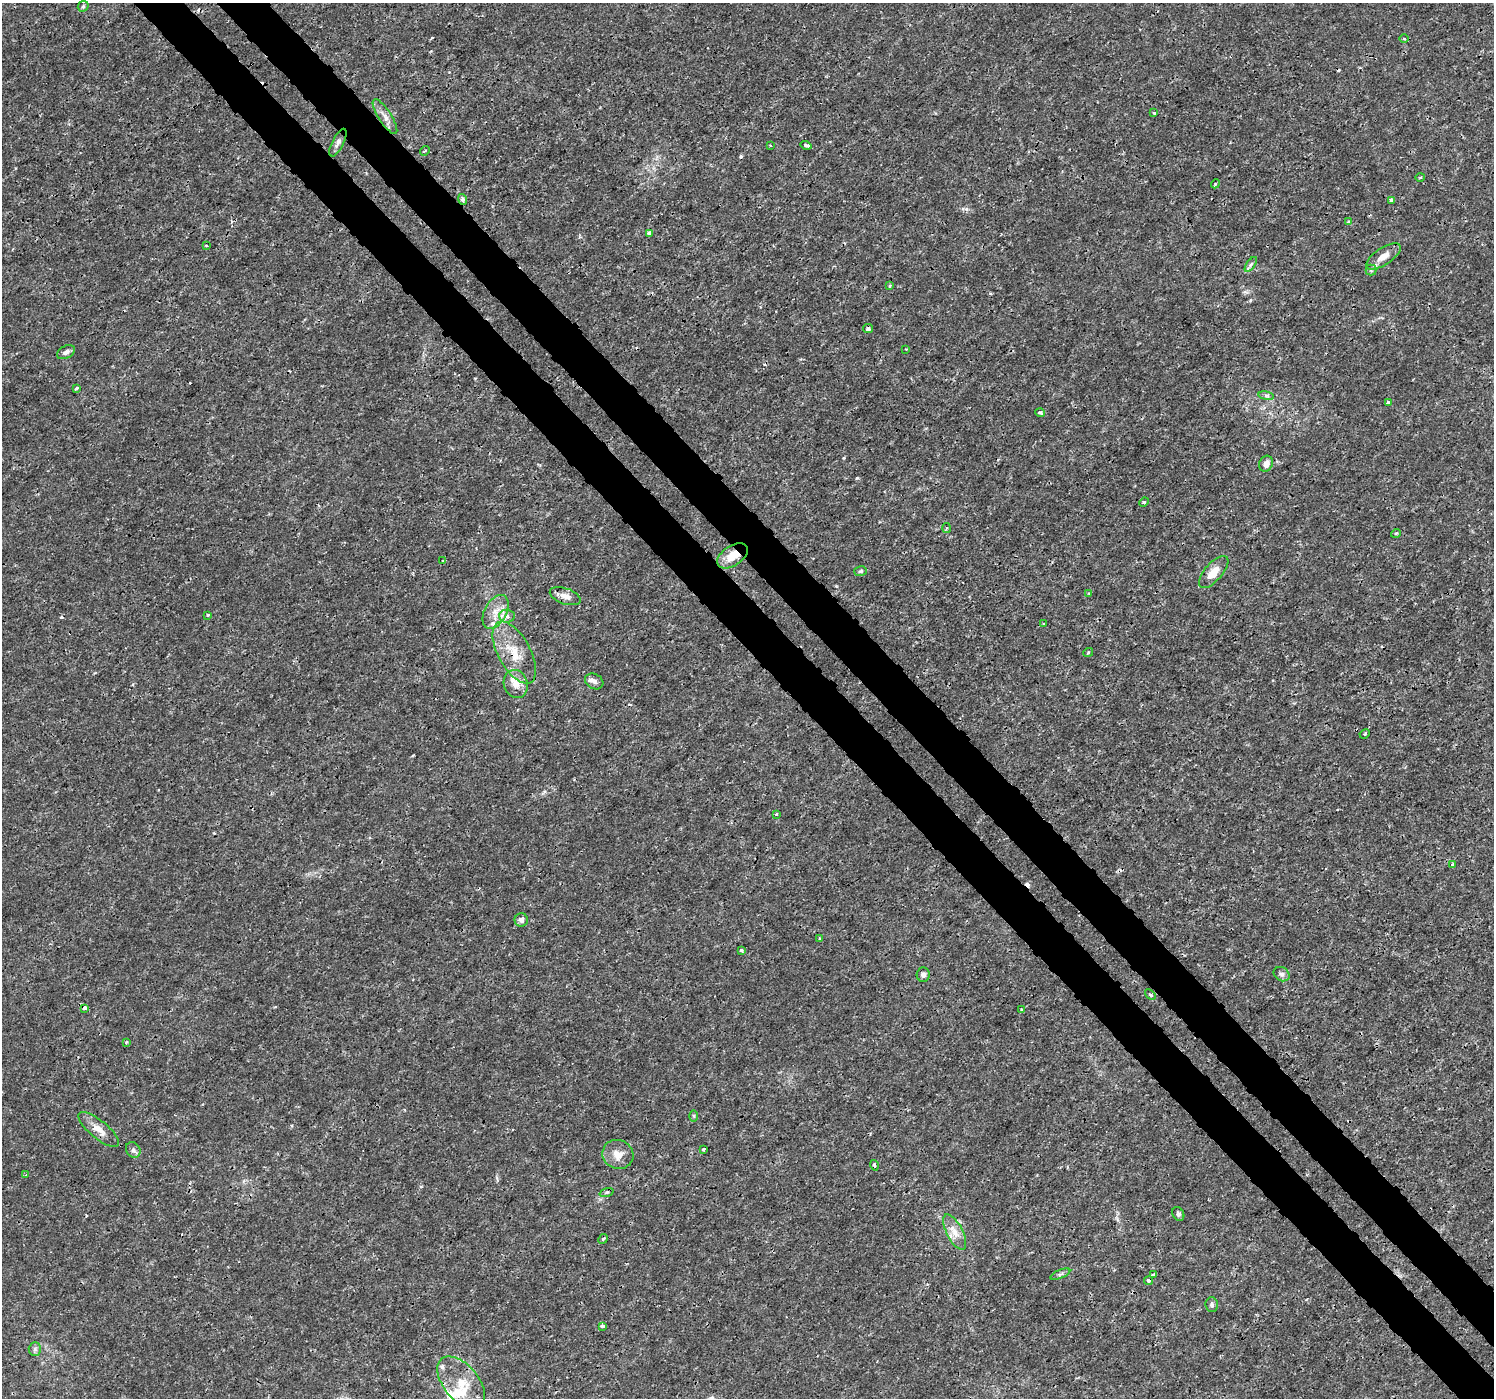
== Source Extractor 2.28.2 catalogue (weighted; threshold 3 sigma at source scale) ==
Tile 6 of 4 x 4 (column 2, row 2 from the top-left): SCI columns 1538-3029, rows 2982-4377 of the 6065 x 6025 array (HDU 1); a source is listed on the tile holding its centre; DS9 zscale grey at full resolution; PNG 1496 x 1400 px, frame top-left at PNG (2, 3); each listed source drawn as its Kron ellipse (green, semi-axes under 4 px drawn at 4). Shown black and unused: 7% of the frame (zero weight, under 3 of 4 exposures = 5% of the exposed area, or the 3 px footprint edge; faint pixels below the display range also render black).
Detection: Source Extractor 2.28.2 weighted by HDU 2 'WHT'; one run over the whole footprint, this tile lists its part. Background 0.00125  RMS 8.2e-04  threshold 0.0037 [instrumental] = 3 sigma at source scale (4.5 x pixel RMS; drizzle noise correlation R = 1.50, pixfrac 1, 0.0396/0.0396 arcsec/px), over >= 5 px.
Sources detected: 87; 8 cosmic-ray / hot-pixel residue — neither listed nor drawn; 5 inside a brighter listed object's ellipse — not listed separately; the other 74 listed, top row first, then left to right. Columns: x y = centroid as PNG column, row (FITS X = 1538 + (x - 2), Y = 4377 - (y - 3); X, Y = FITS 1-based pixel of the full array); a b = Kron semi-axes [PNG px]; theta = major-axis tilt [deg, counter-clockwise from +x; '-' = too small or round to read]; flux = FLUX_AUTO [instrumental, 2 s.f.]
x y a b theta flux
83 6 6 5 - 0.12
1404 39 4 4 - 0.11
1154 113 4 4 - 0.078
385 117 20 6 -57 0.58
338 143 15 5 63 0.37
770 145 3 2 - 0.1
806 145 5 3 - 0.22
425 151 5 2 - 0.089
1420 177 4 3 - 0.077
1215 184 4 3 - 0.092
462 199 5 4 - 0.23
1391 200 4 3 - 0.14
1349 222 3 3 - 0.21
650 233 4 4 - 0.72
206 246 4 3 - 0.096
1383 256 20 8 33 0.88
1251 264 8 4 55 0.17
1371 270 5 5 - 0.15
889 286 3 3 - 0.18
868 329 5 4 - 0.21
906 349 2 2 - 0.059
66 352 9 6 29 0.29
77 388 4 3 - 0.13
1266 396 8 4 -9 0.15
1388 403 4 3 - 1
1040 413 4 3 - 0.3
1266 464 8 6 61 0.51
1144 502 5 3 - 0.097
947 528 5 3 - 0.11
1396 533 5 3 - 0.078
732 556 17 10 33 1.4
443 560 3 2 - 0.08
861 571 6 4 15 0.18
1214 572 20 9 49 1.1
1089 593 4 3 - 0.12
565 596 16 8 -19 0.6
496 612 18 11 61 1.1
208 615 4 3 - 0.13
507 616 8 6 -5 0.32
1044 624 4 3 - 0.12
514 653 34 16 -61 2.4
1088 653 5 3 - 0.075
594 681 9 7 -29 0.32
516 684 14 12 -71 0.96
1365 734 5 4 - 0.13
776 814 3 3 - 0.11
1453 864 3 3 - 0.25
521 920 6 6 - 0.3
820 938 3 3 - 0.18
741 950 4 3 - 0.1
1282 974 8 6 -32 0.26
923 975 7 6 - 0.32
1150 995 6 4 -44 0.18
85 1008 4 4 - 0.35
1022 1010 4 3 - 0.41
126 1042 3 3 - 0.11
694 1116 6 4 -89 0.1
99 1129 25 9 -39 0.91
703 1149 3 3 - 0.13
133 1150 8 7 - 0.26
618 1154 16 14 -27 0.92
874 1165 5 3 - 0.1
26 1175 4 3 - 0.11
607 1192 7 3 19 0.12
1178 1214 7 5 -57 0.19
955 1232 19 8 -63 0.88
603 1239 5 4 - 0.11
1060 1274 10 4 22 0.16
1153 1275 4 3 - 0.25
1149 1281 4 4 - 0.24
1212 1305 7 6 - 0.22
602 1326 3 3 - 0.2
35 1349 6 6 - 0.2
461 1383 31 17 -50 2.4
Overlapping masked pixels (flux is a lower limit): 4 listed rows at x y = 462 199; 732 556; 514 653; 1149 1281
Unlisted compact peaks at least as high as the median listed source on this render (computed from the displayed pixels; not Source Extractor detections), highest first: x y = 857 478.